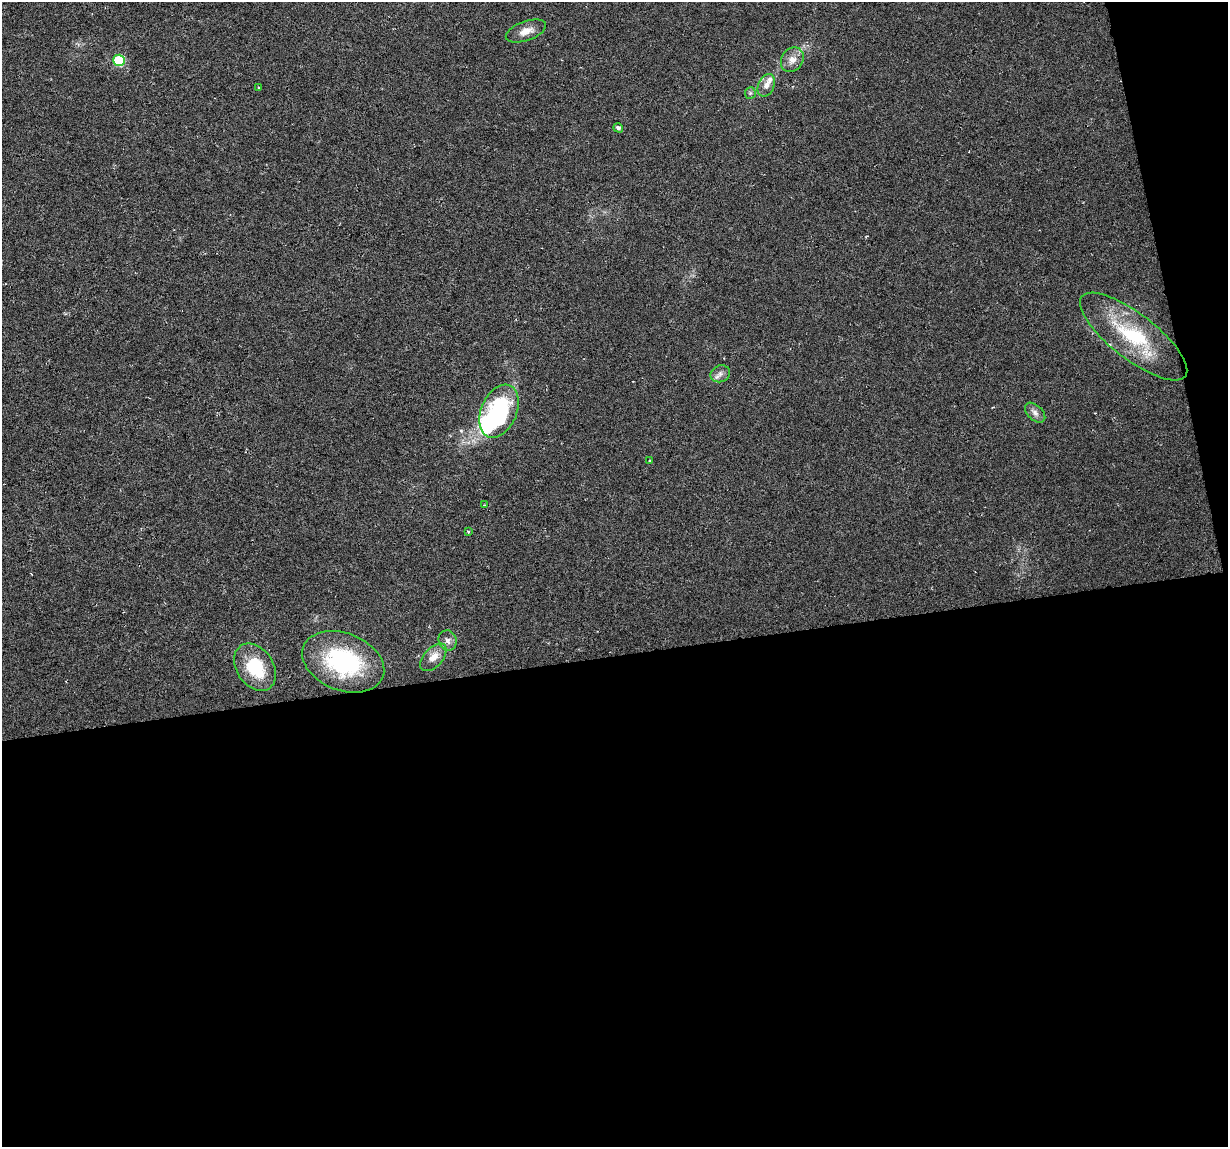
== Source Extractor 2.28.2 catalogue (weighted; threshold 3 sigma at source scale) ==
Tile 16 of 4 x 4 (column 4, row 4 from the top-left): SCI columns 3679-4904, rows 27-1171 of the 4904 x 4682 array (HDU 1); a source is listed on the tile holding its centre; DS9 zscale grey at full resolution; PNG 1230 x 1149 px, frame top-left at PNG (2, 2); each listed source drawn as its Kron ellipse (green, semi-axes under 4 px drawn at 4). Shown black and unused: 45% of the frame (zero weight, under 3 of 6 exposures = <1% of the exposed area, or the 3 px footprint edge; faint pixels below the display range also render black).
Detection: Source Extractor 2.28.2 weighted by HDU 2 'WHT'; one run over the whole footprint, this tile lists its part. Background -0.0061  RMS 0.0036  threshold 0.0149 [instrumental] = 3 sigma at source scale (4.09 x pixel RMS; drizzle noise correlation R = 1.36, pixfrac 0.8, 0.0396/0.0396 arcsec/px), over >= 5 px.
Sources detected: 22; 2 inside a brighter object's white glare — neither listed nor drawn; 2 inside a brighter listed object's ellipse — not listed separately; the other 18 listed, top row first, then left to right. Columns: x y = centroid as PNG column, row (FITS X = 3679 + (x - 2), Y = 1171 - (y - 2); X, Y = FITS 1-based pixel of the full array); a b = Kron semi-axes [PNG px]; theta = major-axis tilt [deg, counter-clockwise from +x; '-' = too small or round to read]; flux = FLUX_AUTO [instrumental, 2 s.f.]
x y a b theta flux
526 31 21 9 20 3.5
119 60 6 5 - 21
792 60 13 10 56 3
766 85 12 8 64 2.3
259 87 4 2 - 0.26
750 93 6 5 - 0.6
618 128 5 4 - 0.91
1134 336 65 22 -38 27
720 374 10 8 23 1.7
499 411 28 17 67 33
1035 413 12 7 -44 1.7
650 461 3 3 - 0.52
485 505 4 3 - 0.38
468 531 4 3 - 0.31
448 640 10 9 - 1.8
433 657 17 9 48 3.7
343 662 42 28 -21 34
255 667 26 18 -57 15